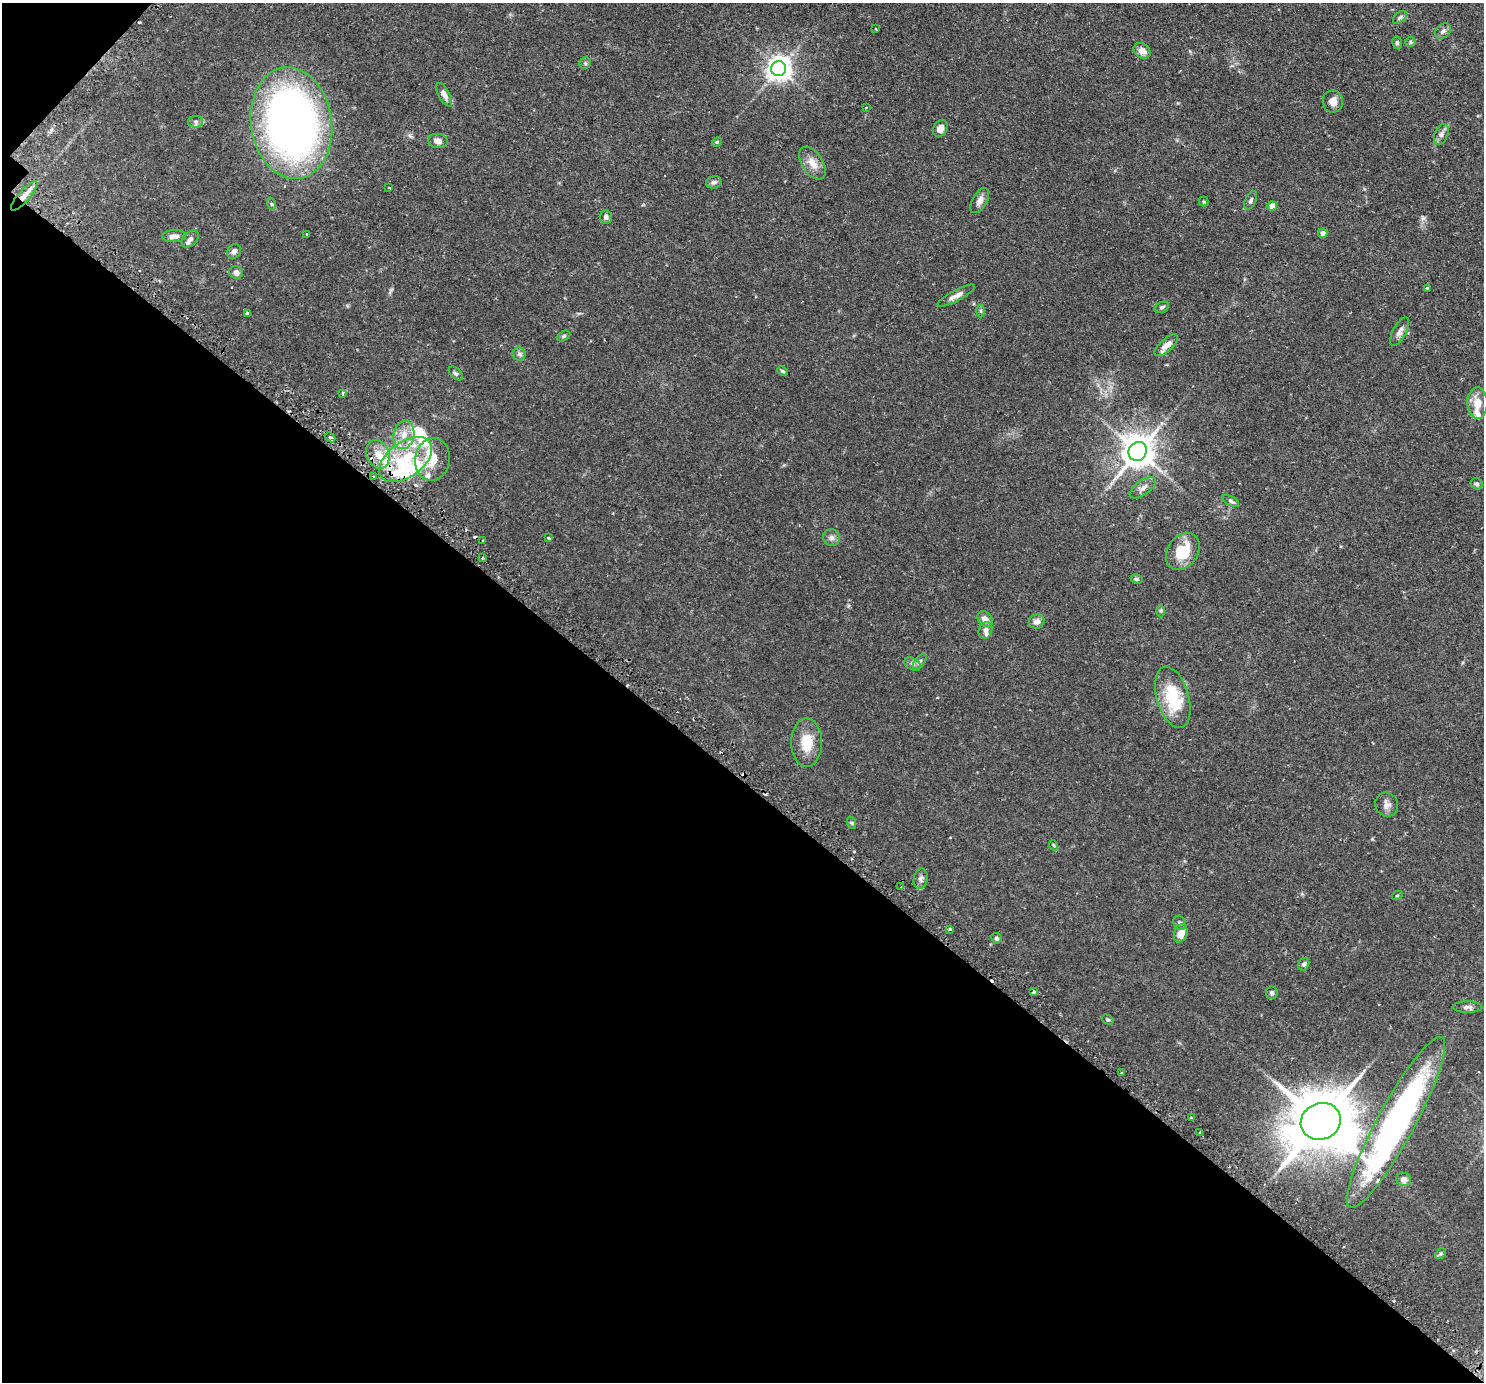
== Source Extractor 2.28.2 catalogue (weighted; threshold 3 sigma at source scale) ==
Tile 9 of 4 x 4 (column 1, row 3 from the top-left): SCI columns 51-1532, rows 1566-2945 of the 6028 x 6032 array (HDU 1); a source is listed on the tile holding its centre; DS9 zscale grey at full resolution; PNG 1486 x 1384 px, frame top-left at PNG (2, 3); each listed source drawn as its Kron ellipse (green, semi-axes under 4 px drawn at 4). Shown black and unused: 44% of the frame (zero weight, under 2 of 3 exposures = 4% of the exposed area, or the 3 px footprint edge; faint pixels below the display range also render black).
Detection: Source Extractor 2.28.2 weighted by HDU 2 'WHT'; one run over the whole footprint, this tile lists its part. Background 0.0765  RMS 0.005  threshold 0.0226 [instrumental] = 3 sigma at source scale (4.5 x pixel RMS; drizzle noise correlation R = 1.50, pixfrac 1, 0.05/0.05 arcsec/px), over >= 5 px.
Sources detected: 109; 1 inside a brighter object's white glare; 6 cosmic-ray / hot-pixel residue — neither listed nor drawn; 10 inside a brighter listed object's ellipse — not listed separately; the other 92 listed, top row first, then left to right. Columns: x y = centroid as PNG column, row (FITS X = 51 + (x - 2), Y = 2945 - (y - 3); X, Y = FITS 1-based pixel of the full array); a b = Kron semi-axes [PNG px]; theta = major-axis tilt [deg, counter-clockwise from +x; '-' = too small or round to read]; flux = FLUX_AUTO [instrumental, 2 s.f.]
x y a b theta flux
1400 17 8 5 42 1.1
875 29 3 2 - 0.36
1443 31 9 6 43 1.6
1410 42 5 5 - 0.72
1397 43 6 5 - 0.85
1142 51 9 7 -32 3.4
585 63 6 5 - 0.75
779 69 7 7 - 430
444 95 13 5 -62 2.6
1333 101 11 10 - 3.4
866 107 2 2 - 0.37
196 122 7 6 - 1.3
291 123 56 40 -81 290
940 128 9 7 60 2.9
1441 134 11 6 65 1.8
438 141 10 7 -7 2.2
717 142 5 4 - 0.57
813 163 18 10 -56 4.8
714 182 8 6 15 1.5
389 188 2 2 - 0.48
24 196 19 5 49 4.6
1251 200 10 5 64 1.2
980 201 14 7 60 2.6
1204 202 5 4 - 0.62
272 204 6 4 -70 0.7
1272 206 4 4 - 6.3
606 217 6 6 - 1.6
1323 233 5 4 - 3.1
307 234 3 2 - 0.38
174 236 12 6 2 2.2
190 239 10 6 45 1.8
234 251 8 6 58 1.7
236 272 7 6 - 2.2
1427 288 3 2 - 0.46
956 296 21 5 28 2.9
1162 307 7 5 26 1
981 311 6 4 90 0.69
247 313 3 3 - 1
1399 332 15 6 62 2.4
564 336 7 4 27 0.78
1166 345 14 6 42 4.2
519 354 6 6 - 1.2
783 371 6 3 -27 0.69
456 373 8 5 -43 0.95
342 393 3 2 - 0.59
1477 403 16 10 -88 6
404 435 14 10 78 6
330 437 5 4 - 0.83
1138 451 10 8 54 950
378 454 15 11 -67 5.8
432 459 21 17 80 10
406 460 30 17 36 30
373 476 3 3 - 1.1
1477 484 6 5 - 0.98
1143 488 15 7 36 2.5
1231 501 9 4 -27 0.97
548 538 4 3 - 0.52
832 538 8 8 - 1.8
483 541 3 2 - 0.66
1183 551 20 15 55 14
482 558 4 3 - 0.41
1137 579 6 4 -16 0.75
1161 611 6 4 -90 0.6
985 619 9 6 -48 3
1037 621 8 7 - 2.5
985 630 8 6 68 1.8
920 662 9 5 50 1.1
912 664 9 6 -26 1.4
1173 697 32 16 -74 23
807 743 24 15 90 10
1387 805 12 11 - 2.6
852 823 6 4 -71 0.62
1053 845 5 3 - 0.49
921 879 10 7 79 1.6
901 886 4 2 - 0.5
1397 896 5 3 - 0.41
1180 923 7 6 - 1.1
950 929 3 3 - 1.9
1181 933 9 6 72 4.9
996 938 5 5 - 0.99
1304 964 7 5 60 1.1
1034 992 3 3 - 2.1
1272 993 6 6 - 1.2
1467 1007 15 6 0 1.9
1108 1019 6 4 -32 0.66
1121 1073 3 2 - 0.45
1191 1118 3 3 - 0.62
1321 1121 20 18 25 3500
1396 1122 97 18 61 150
1200 1132 3 3 - 1.8
1404 1179 7 6 - 2.5
1440 1254 6 4 43 0.74
Overlapping masked pixels (flux is a lower limit): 2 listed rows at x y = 24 196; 1396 1122